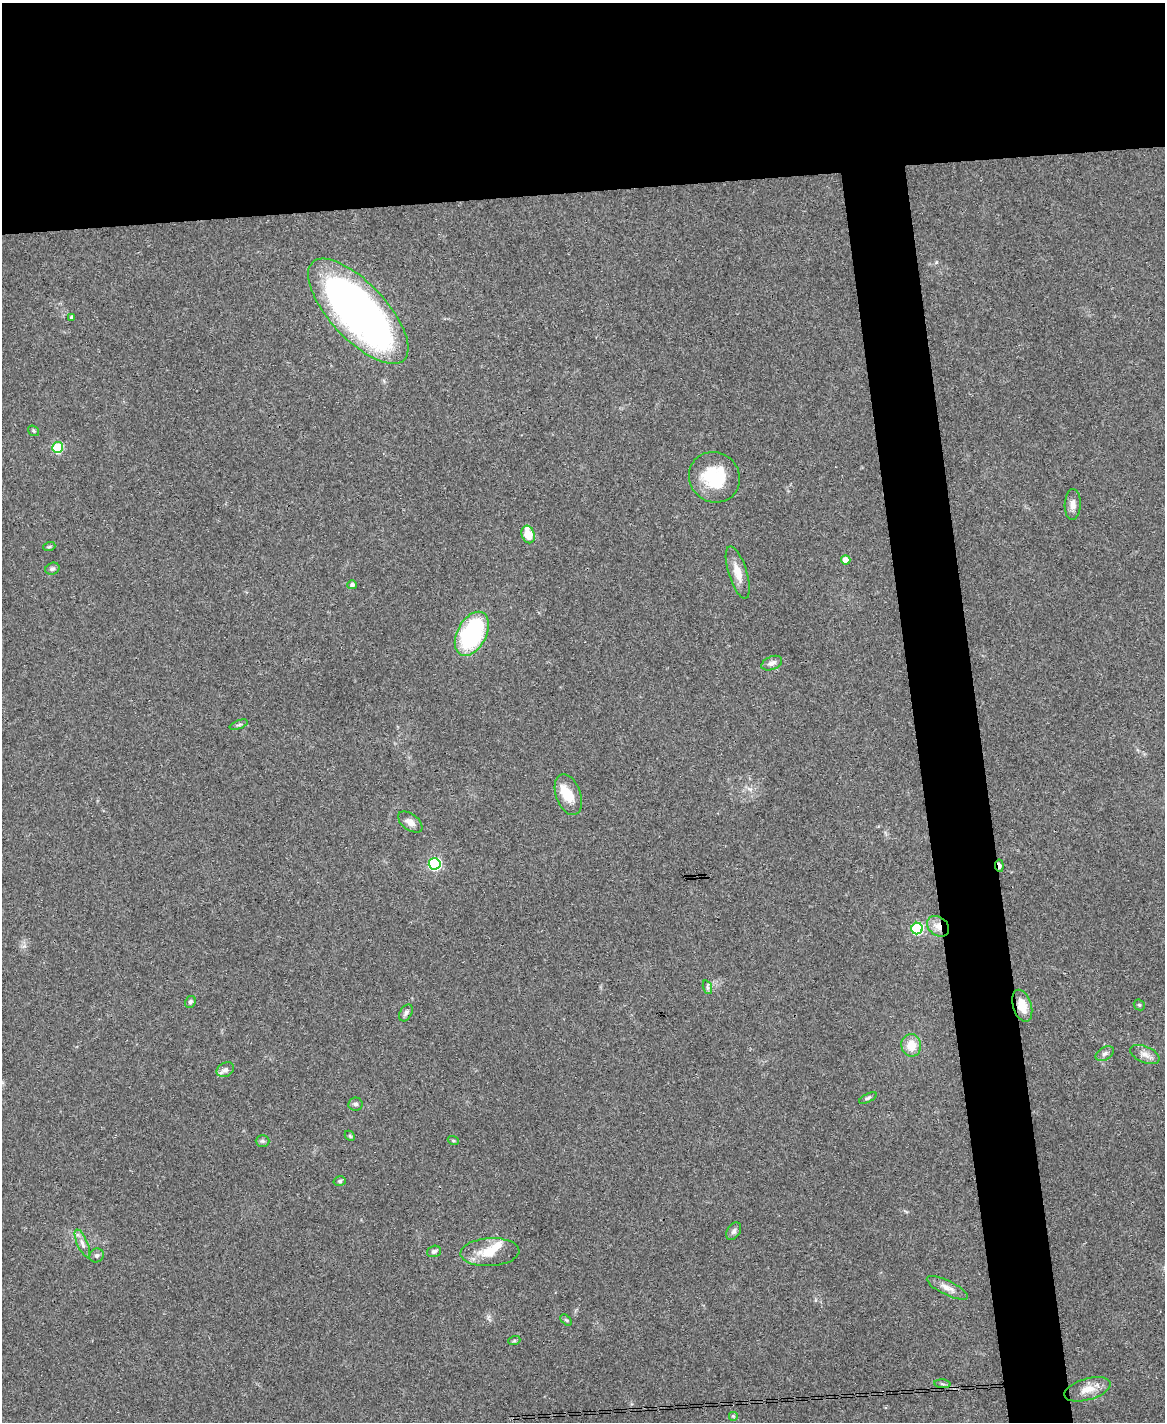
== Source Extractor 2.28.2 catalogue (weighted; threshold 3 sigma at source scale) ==
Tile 2 of 4 x 3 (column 2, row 1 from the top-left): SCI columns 1164-2326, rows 3080-4499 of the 4653 x 4631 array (HDU 1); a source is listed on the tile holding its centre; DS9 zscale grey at full resolution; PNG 1167 x 1424 px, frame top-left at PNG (2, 3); each listed source drawn as its Kron ellipse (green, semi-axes under 4 px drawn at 4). Shown black and unused: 18% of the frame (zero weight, under 3 of 4 exposures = <1% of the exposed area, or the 3 px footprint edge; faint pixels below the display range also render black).
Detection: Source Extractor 2.28.2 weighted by HDU 2 'WHT'; one run over the whole footprint, this tile lists its part. Background 0.0739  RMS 0.0056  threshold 0.025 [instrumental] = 3 sigma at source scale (4.5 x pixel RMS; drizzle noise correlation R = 1.50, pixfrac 1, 0.05/0.05 arcsec/px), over >= 5 px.
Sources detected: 51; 1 inside a brighter object's white glare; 2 cosmic-ray / hot-pixel residue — neither listed nor drawn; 1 inside a brighter listed object's ellipse — not listed separately; the other 47 listed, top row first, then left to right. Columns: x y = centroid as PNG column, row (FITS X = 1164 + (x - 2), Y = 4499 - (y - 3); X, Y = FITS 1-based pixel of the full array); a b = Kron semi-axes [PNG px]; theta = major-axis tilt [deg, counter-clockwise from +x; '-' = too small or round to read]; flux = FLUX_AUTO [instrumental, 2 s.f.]
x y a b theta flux
358 311 67 28 -47 290
72 317 4 4 - 1.2
34 431 6 4 -37 0.78
58 447 5 5 - 35
714 477 26 24 -41 27
1073 504 15 8 88 3.6
528 534 9 6 -73 11
49 547 6 4 19 0.75
846 560 4 4 - 5.5
52 569 7 6 - 1.4
738 572 27 9 -73 7.4
352 585 4 4 - 1.5
472 634 24 14 62 65
772 663 11 6 23 2.5
239 725 9 3 21 0.91
568 795 21 12 -70 11
410 822 14 8 -37 3.4
435 864 6 5 - 69
999 866 6 3 -83 4.7
938 926 12 9 -37 5.4
917 929 6 5 - 51
707 987 7 4 -71 1.1
190 1002 6 5 - 1.2
1139 1005 6 5 - 0.81
1022 1006 16 9 -72 8.1
406 1013 9 6 60 1.5
911 1045 11 10 - 8.4
1105 1054 10 6 30 1.8
1145 1055 15 8 -23 3.7
225 1070 9 7 27 2.3
868 1098 9 4 26 1
355 1104 7 6 - 1.5
350 1136 6 4 -45 0.67
453 1140 6 3 -19 0.64
262 1141 7 5 -1 1.2
340 1181 6 5 - 0.99
734 1231 10 6 58 1.7
82 1243 15 5 -66 2.9
434 1251 7 5 18 1.6
490 1252 29 14 3 12
97 1255 7 6 - 1.4
947 1288 22 7 -26 4.4
566 1320 7 4 -43 0.8
514 1341 6 4 19 0.67
942 1384 8 3 -5 1
1087 1389 24 10 16 7.6
733 1416 5 5 - 0.72
Overlapping masked pixels (flux is a lower limit): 3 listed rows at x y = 999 866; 938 926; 1022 1006